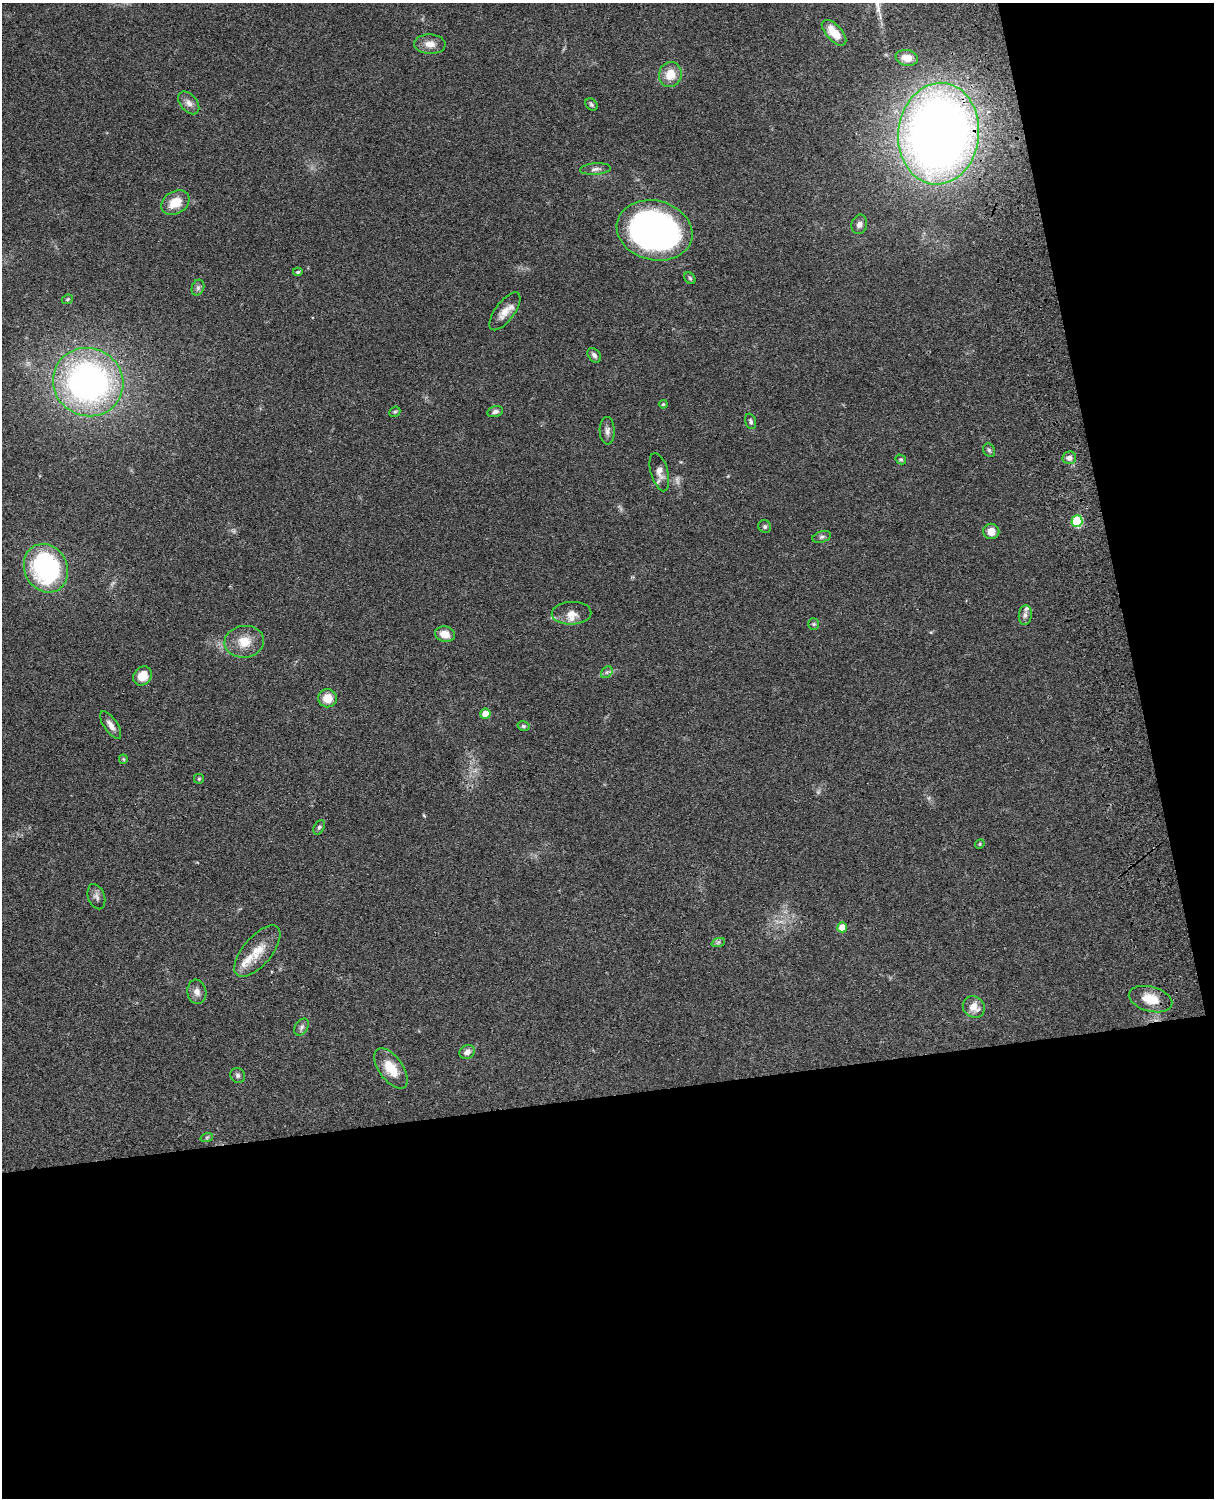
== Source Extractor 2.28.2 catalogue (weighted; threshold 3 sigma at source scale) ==
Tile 12 of 4 x 3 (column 4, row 3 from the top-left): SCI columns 3758-4969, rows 277-1772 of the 5087 x 4926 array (HDU 1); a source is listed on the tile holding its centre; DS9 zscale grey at full resolution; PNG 1216 x 1500 px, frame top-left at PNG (2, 3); each listed source drawn as its Kron ellipse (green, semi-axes under 4 px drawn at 4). Shown black and unused: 33% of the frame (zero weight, under 3 of 4 exposures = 6% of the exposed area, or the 3 px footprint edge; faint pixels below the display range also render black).
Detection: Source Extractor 2.28.2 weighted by HDU 2 'WHT'; one run over the whole footprint, this tile lists its part. Background 0.0965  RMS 0.0063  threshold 0.0283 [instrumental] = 3 sigma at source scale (4.5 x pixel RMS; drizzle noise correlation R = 1.50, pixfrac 1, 0.05/0.05 arcsec/px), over >= 5 px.
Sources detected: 64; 2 too faint to see at this stretch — neither listed nor drawn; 3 inside a brighter listed object's ellipse — not listed separately; the other 59 listed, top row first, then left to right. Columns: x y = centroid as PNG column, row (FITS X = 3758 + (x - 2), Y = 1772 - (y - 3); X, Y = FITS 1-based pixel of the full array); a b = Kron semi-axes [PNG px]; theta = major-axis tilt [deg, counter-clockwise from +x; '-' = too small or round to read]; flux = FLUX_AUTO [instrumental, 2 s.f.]
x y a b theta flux
834 33 16 8 -47 11
430 44 15 9 -3 5.5
907 58 11 7 -11 6.3
670 74 12 11 - 10
189 103 13 8 -50 3.3
591 104 7 5 -46 1.2
939 134 51 40 83 650
595 169 15 5 4 2.6
175 203 15 11 30 10
859 224 10 7 72 2.7
654 230 38 29 -14 240
298 272 5 4 - 0.92
690 278 6 5 - 0.95
198 288 8 6 70 1.7
67 299 6 4 22 0.79
505 311 22 9 53 6.6
594 355 8 5 -51 2
88 382 35 34 - 210
663 404 4 4 - 0.84
395 412 6 5 - 0.94
495 412 8 5 14 2.1
751 421 8 5 -72 1.5
607 431 14 7 -88 2.8
989 450 7 5 -62 1.4
1069 458 7 6 - 2.3
901 459 5 4 - 0.9
659 472 20 8 -74 4.6
1077 521 6 5 - 29
765 527 7 6 - 1.2
991 531 8 7 - 5.9
822 537 9 5 17 1.6
46 568 25 21 -63 89
572 613 20 11 2 5.9
1025 615 10 6 84 2.3
813 624 5 5 - 0.92
445 634 10 7 -12 7
244 642 20 16 8 11
607 672 6 5 - 1.3
143 676 10 8 50 9.6
327 698 9 9 - 8.3
485 714 5 5 - 8
111 725 16 6 -56 4
523 726 6 4 -16 1.1
123 759 4 4 - 0.66
199 779 5 5 - 0.78
319 827 8 5 63 1.2
980 844 5 4 - 0.72
96 897 13 8 -70 2.7
842 927 5 5 - 8.1
718 943 7 4 20 1.1
257 951 31 14 50 13
197 992 12 9 -80 3.9
1150 999 22 12 -15 12
974 1007 12 10 -41 6.9
302 1027 9 6 54 1.9
467 1052 8 7 - 3.1
391 1068 23 12 -54 13
238 1075 8 7 - 1.7
207 1137 6 4 19 0.88
Overlapping masked pixels (flux is a lower limit): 1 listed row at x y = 939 134